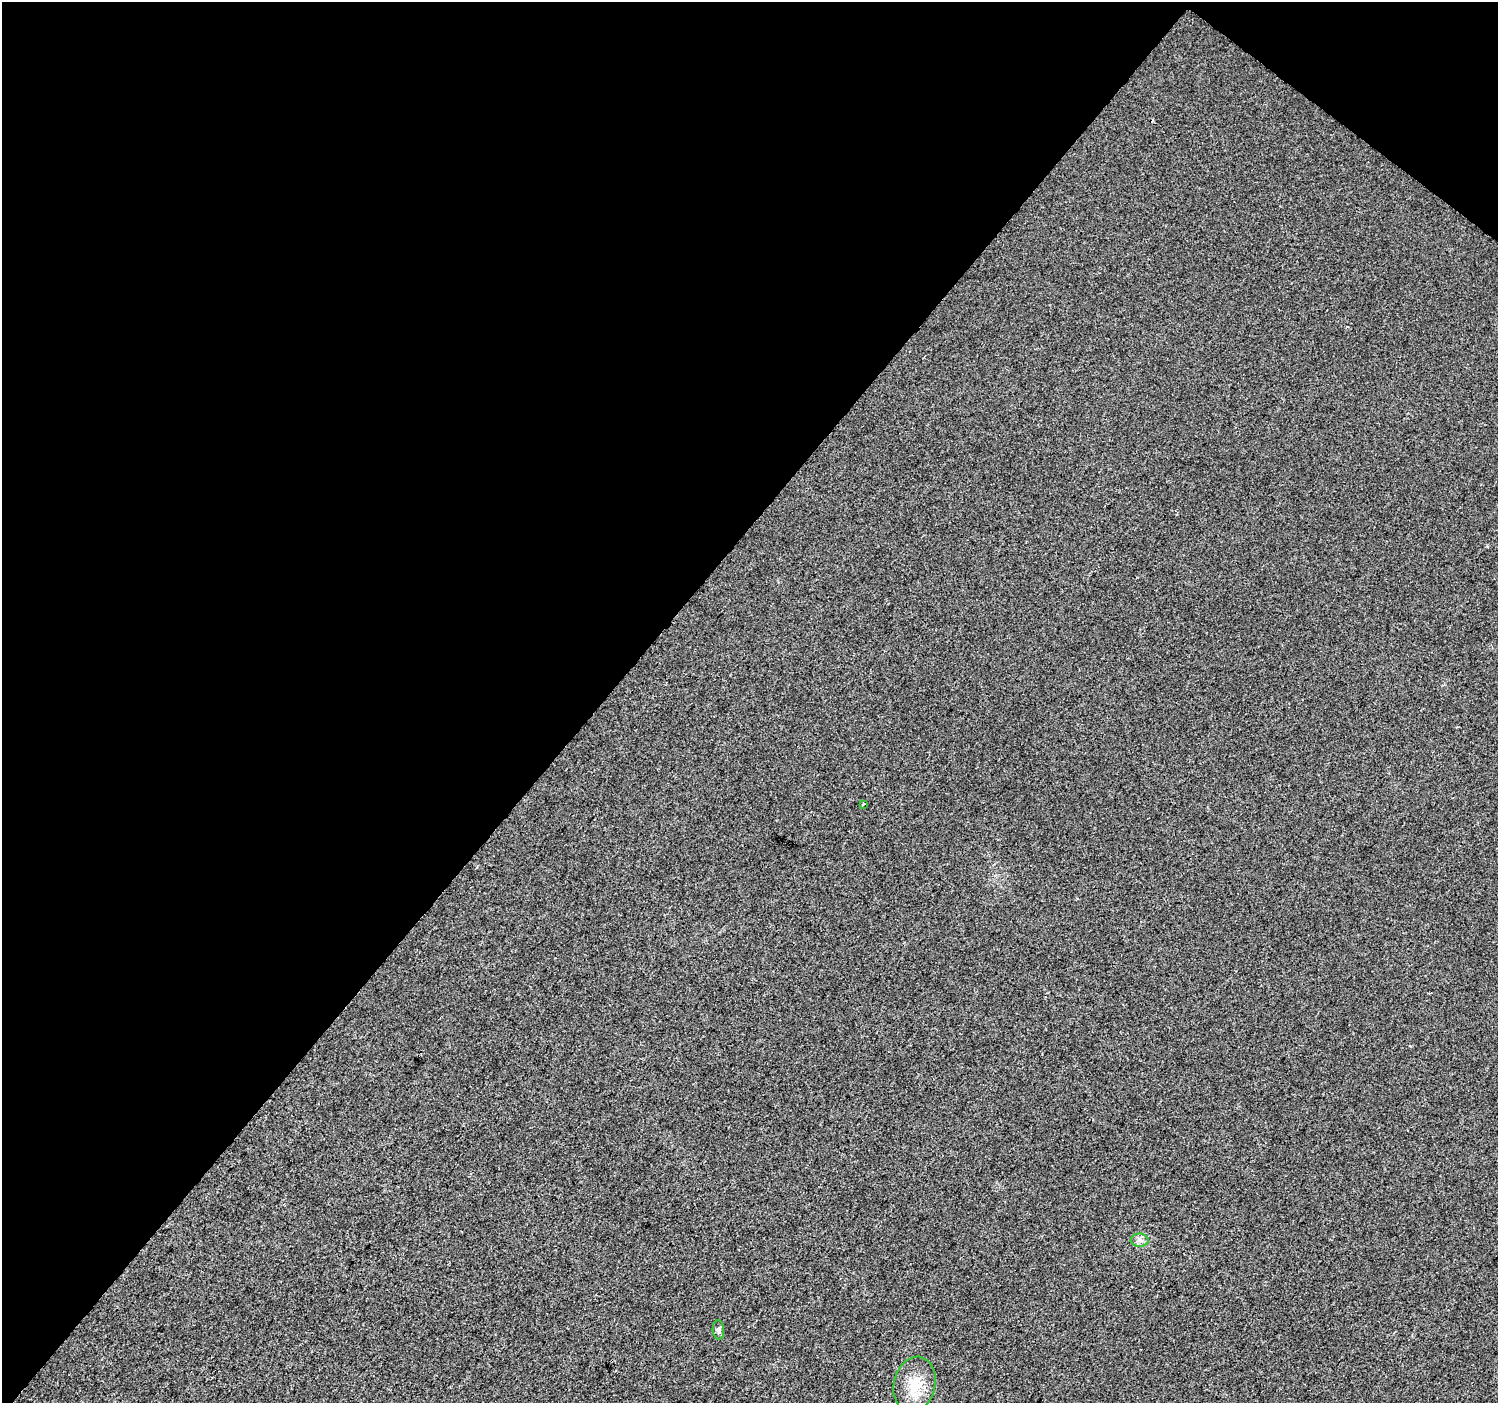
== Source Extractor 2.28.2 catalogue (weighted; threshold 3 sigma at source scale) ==
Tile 2 of 4 x 4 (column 2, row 1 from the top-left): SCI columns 1502-2997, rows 4445-5845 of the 5990 x 6020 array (HDU 1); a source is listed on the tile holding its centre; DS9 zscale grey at full resolution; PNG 1500 x 1405 px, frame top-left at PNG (2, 2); each listed source drawn as its Kron ellipse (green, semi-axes under 4 px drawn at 4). Shown black and unused: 42% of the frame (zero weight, under 2 of 3 exposures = <1% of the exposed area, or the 3 px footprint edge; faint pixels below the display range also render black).
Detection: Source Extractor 2.28.2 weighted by HDU 2 'WHT'; one run over the whole footprint, this tile lists its part. Background 0.00681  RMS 0.0057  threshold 0.0258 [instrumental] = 3 sigma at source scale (4.5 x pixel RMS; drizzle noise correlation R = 1.50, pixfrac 1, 0.0396/0.0396 arcsec/px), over >= 5 px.
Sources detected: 5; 1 cosmic-ray / hot-pixel residue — neither listed nor drawn; the other 4 listed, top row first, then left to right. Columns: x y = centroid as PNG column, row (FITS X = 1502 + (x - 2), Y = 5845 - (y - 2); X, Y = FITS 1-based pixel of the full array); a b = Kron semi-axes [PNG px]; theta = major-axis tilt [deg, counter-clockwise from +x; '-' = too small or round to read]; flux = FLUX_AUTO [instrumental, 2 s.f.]
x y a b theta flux
863 804 3 2 - 0.58
1140 1240 9 6 -1 2
718 1330 9 5 -85 1.5
914 1384 28 20 76 15